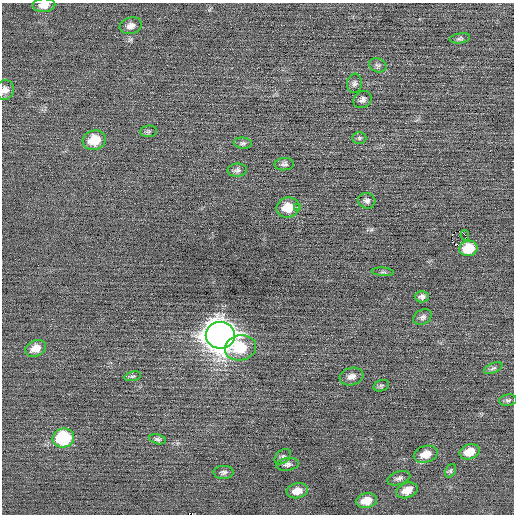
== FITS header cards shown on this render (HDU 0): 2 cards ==
NAXIS1  =                  512 / Axis length
NAXIS2  =                  512 / Axis length

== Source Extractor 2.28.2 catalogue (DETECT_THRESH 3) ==
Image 512 x 512 px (HDU 0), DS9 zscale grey, 1 PNG px = 1 image px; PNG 516 x 516 px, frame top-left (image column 1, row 512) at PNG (2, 3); each listed source drawn as its Kron ellipse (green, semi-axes under 4 px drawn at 4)
Background 0.0255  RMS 0.67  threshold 2.01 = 3 sigma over >= 5 px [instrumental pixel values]
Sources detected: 41; all 41 listed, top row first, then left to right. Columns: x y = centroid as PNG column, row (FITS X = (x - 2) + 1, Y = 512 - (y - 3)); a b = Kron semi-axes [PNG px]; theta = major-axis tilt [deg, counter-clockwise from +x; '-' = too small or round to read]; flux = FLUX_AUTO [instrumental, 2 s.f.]
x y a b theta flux
44 5 11 6 3 340
131 26 11 8 15 260
460 38 10 5 9 94
378 65 9 6 -20 130
354 83 10 7 84 150
5 90 10 9 - 240
363 100 10 8 36 160
148 131 8 5 7 100
359 138 7 6 - 88
94 140 12 9 16 1100
243 143 9 5 -5 110
284 164 9 6 4 140
237 170 10 6 4 140
367 201 8 8 - 150
288 207 12 10 17 830
297 208 3 3 - 83
465 235 5 3 - 230
468 248 9 7 14 1100
383 272 11 3 -4 72
422 297 7 6 - 140
423 317 10 7 28 150
220 335 14 13 - 72000
36 348 11 8 25 470
240 348 16 12 12 1400
493 368 10 5 24 110
133 376 8 4 13 81
352 377 12 8 16 250
381 386 8 5 16 86
508 400 9 5 8 110
63 438 11 9 15 3100
157 439 8 5 -12 110
470 452 10 7 18 690
426 454 12 8 16 550
283 457 9 6 40 120
288 464 11 6 10 160
451 471 7 5 59 79
224 472 10 6 2 140
399 478 12 6 18 150
407 490 11 7 20 450
297 491 11 7 12 430
366 501 10 7 12 640
At the frame edge (FLAGS 8, measured only in part): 2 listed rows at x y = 44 5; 5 90